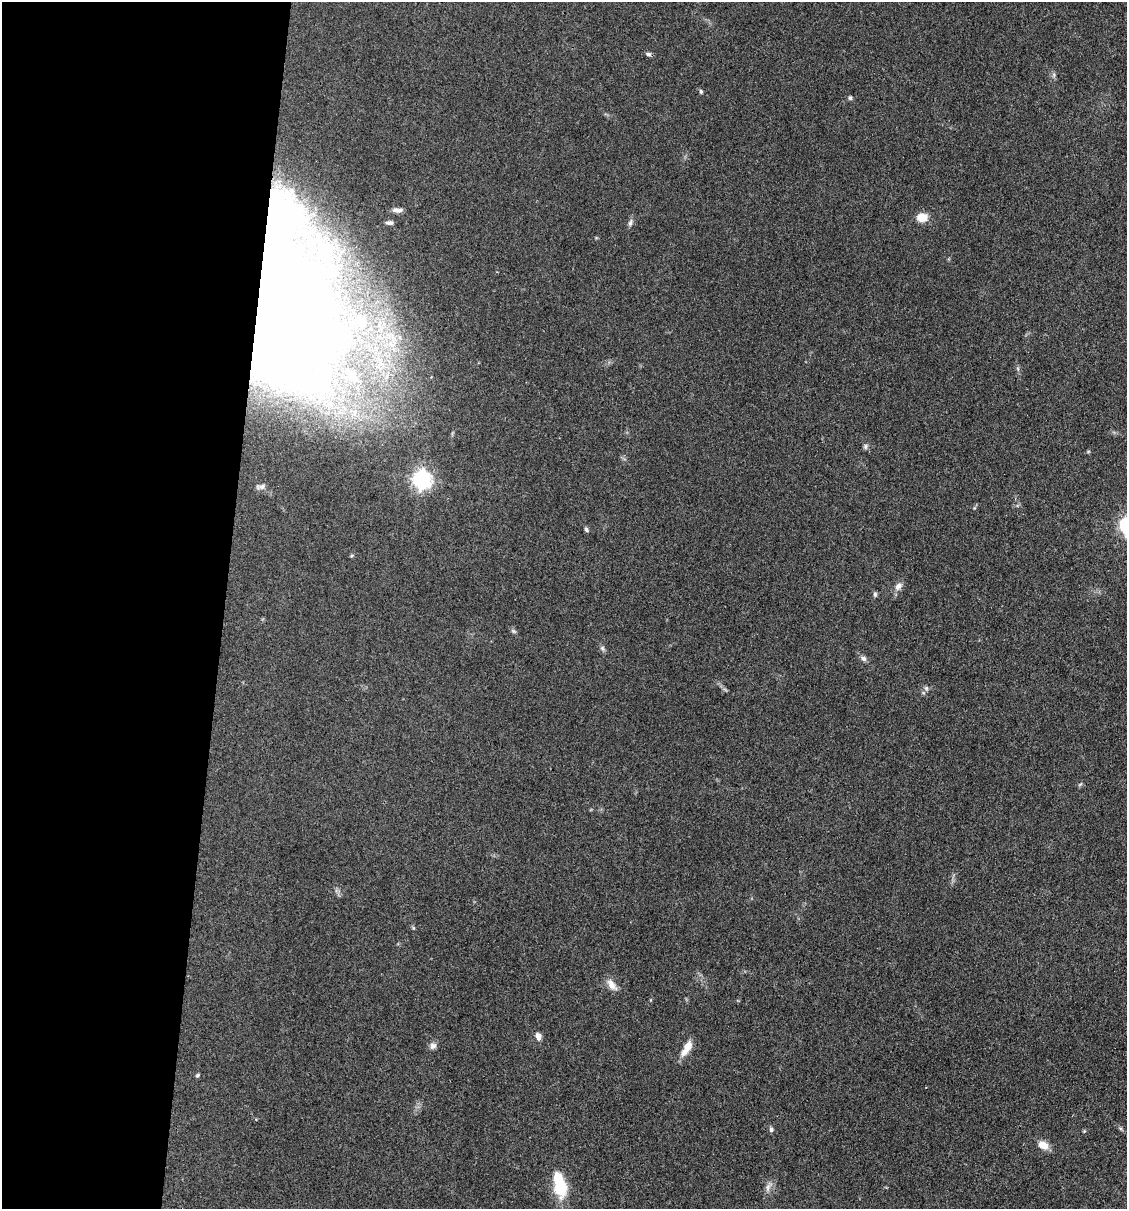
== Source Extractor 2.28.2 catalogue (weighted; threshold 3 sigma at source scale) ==
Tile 5 of 4 x 4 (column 1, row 2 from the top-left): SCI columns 233-1357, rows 2415-3621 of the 4848 x 4827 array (HDU 1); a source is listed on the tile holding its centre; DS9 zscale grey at full resolution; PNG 1129 x 1211 px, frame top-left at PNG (2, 2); no overlay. Shown black and unused: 20% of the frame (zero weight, under 3 of 4 exposures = <1% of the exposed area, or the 3 px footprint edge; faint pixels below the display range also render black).
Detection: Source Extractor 2.28.2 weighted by HDU 2 'WHT'; one run over the whole footprint, this tile lists its part. Background 0.0764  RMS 0.0059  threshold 0.0266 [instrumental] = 3 sigma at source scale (4.5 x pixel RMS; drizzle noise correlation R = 1.50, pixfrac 1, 0.05/0.05 arcsec/px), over >= 5 px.
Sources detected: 37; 3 inside a brighter object's white glare — not listed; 5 inside a brighter listed object's ellipse — not listed separately; the other 29 listed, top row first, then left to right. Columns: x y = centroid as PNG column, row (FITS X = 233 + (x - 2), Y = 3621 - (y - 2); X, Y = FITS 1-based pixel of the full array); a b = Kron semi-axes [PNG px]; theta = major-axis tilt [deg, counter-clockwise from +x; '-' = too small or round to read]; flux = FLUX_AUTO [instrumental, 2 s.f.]
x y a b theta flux
648 54 8 5 -13 1.4
701 91 6 4 -69 0.88
850 98 5 4 - 0.97
397 210 13 6 -3 2.8
922 217 12 9 7 7.3
389 223 8 4 -4 1.9
630 223 10 5 77 1.7
282 300 174 98 -82 720
400 337 6 4 -71 1
865 446 7 6 - 1.4
422 480 7 7 - 260
261 487 16 8 8 3.5
586 529 6 5 - 1
898 586 12 7 44 3.2
875 594 7 5 -89 1.1
513 631 7 5 -12 0.98
602 648 6 6 - 1.2
863 658 8 6 -28 1.9
926 688 6 5 - 1
1080 784 7 3 45 0.68
611 985 17 8 -52 4.6
538 1036 10 7 -60 2.7
433 1046 8 8 - 2.4
687 1046 13 9 68 6
197 1075 5 4 - 0.85
771 1129 7 5 90 1.2
1043 1145 12 8 -28 6.3
560 1184 26 11 -77 29
768 1187 13 6 65 2.7
Overlapping masked pixels (flux is a lower limit): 1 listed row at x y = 282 300